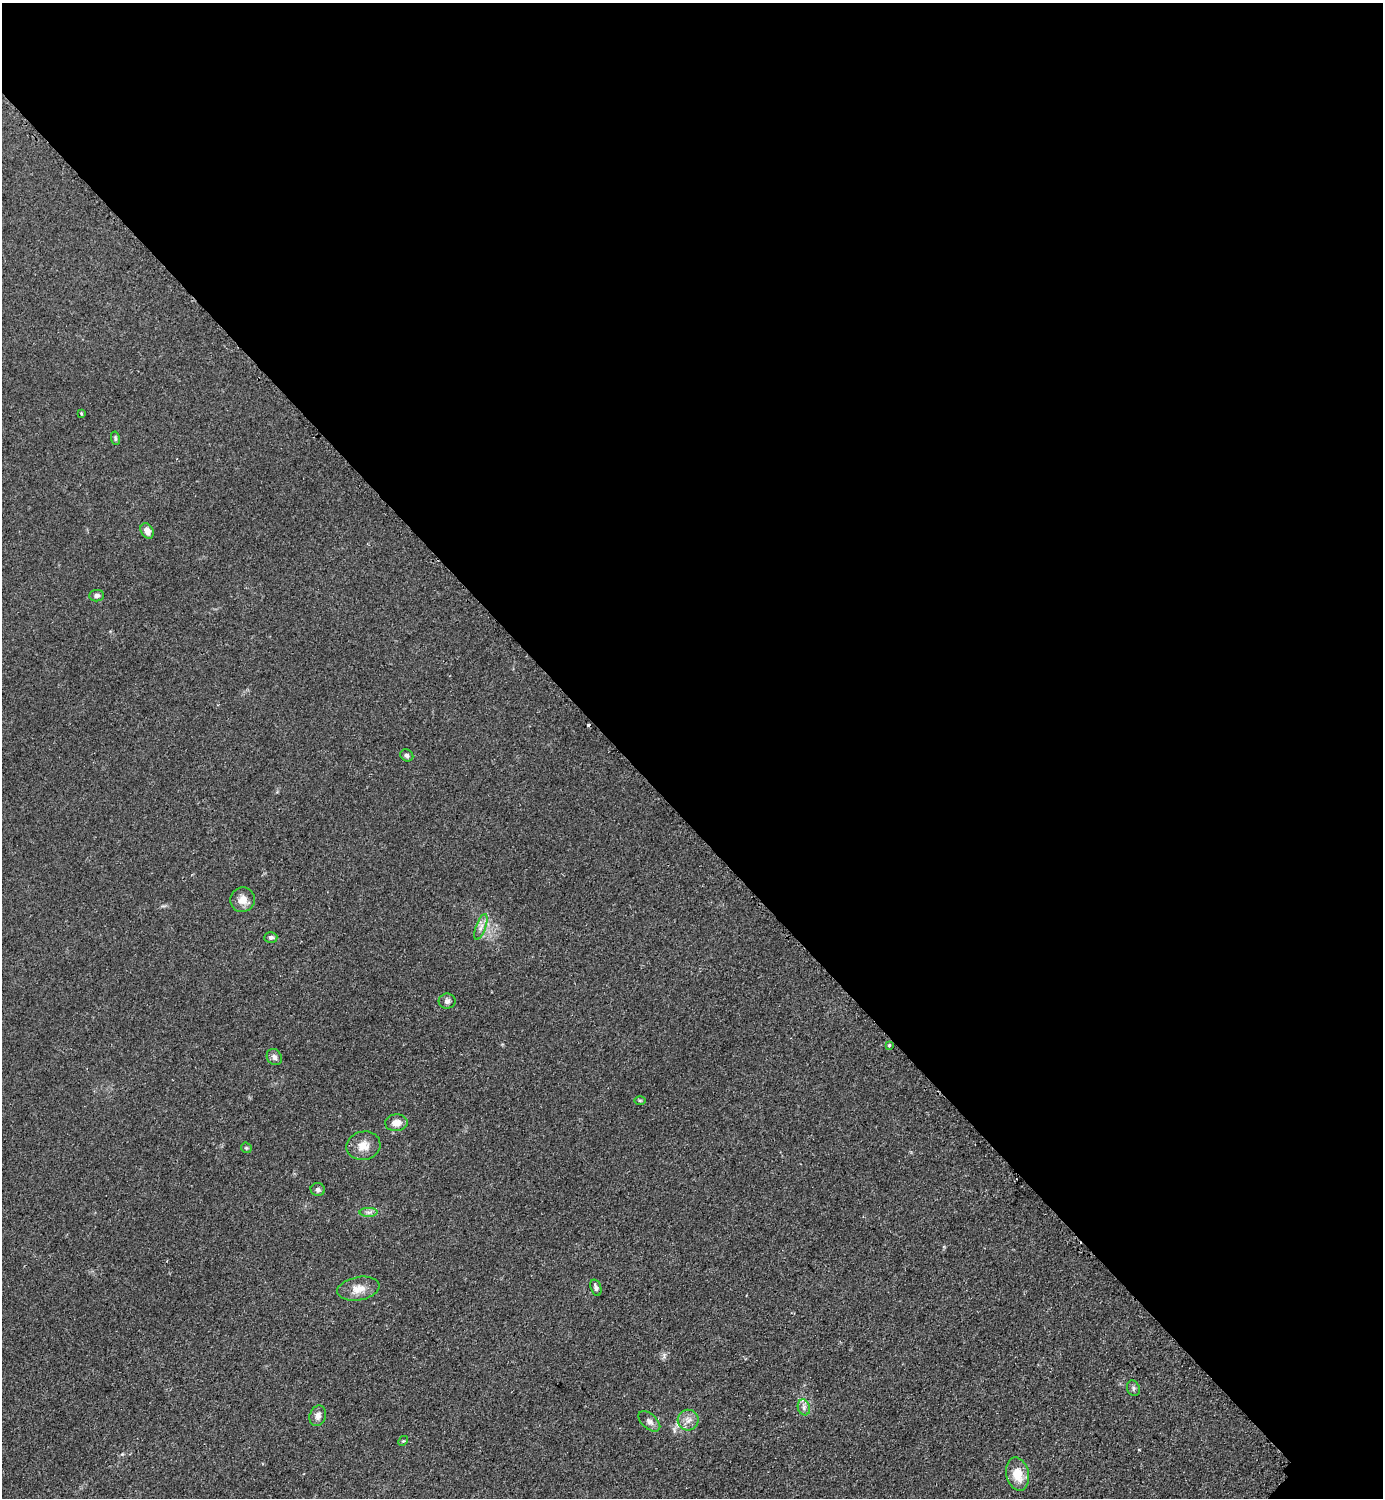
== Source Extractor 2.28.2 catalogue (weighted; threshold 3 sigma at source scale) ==
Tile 3 of 4 x 4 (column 3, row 1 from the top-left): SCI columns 3076-4456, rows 4494-5989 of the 6005 x 6005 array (HDU 1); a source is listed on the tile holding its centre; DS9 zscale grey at full resolution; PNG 1385 x 1500 px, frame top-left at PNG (2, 3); each listed source drawn as its Kron ellipse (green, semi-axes under 4 px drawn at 4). Shown black and unused: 55% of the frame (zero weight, under 2 of 3 exposures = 1% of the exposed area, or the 3 px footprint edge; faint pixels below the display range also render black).
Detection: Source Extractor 2.28.2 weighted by HDU 2 'WHT'; one run over the whole footprint, this tile lists its part. Background 0.0799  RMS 0.0075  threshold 0.0337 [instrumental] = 3 sigma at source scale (4.5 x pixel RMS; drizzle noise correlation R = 1.50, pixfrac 1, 0.05/0.05 arcsec/px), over >= 5 px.
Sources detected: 28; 2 cosmic-ray / hot-pixel residue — neither listed nor drawn; the other 26 listed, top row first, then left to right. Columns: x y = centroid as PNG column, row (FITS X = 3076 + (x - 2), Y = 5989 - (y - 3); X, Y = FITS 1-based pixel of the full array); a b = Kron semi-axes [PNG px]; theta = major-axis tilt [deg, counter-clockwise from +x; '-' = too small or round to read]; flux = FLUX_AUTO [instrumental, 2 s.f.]
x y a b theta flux
81 413 3 2 - 0.96
115 438 7 4 -80 1.3
147 531 8 6 -61 5.3
97 596 7 5 6 2.2
407 755 7 5 -31 1.9
243 900 12 12 - 7
481 927 13 5 70 3.7
271 938 6 5 - 1.9
447 1001 8 7 - 2.5
889 1045 3 3 - 1.5
274 1057 8 7 - 2.9
640 1100 6 4 0 0.92
396 1123 11 8 4 6.7
363 1146 17 14 12 9.1
246 1148 6 5 - 1.1
318 1190 7 6 - 1.8
369 1212 9 4 0 2.3
596 1288 8 5 -72 2.4
358 1289 21 11 10 9.2
1133 1388 8 6 -71 1.8
804 1407 8 6 -72 2.5
318 1416 10 8 72 4
688 1420 10 10 - 5.4
649 1421 13 7 -42 3.5
403 1441 5 4 - 0.87
1017 1474 17 11 -76 14